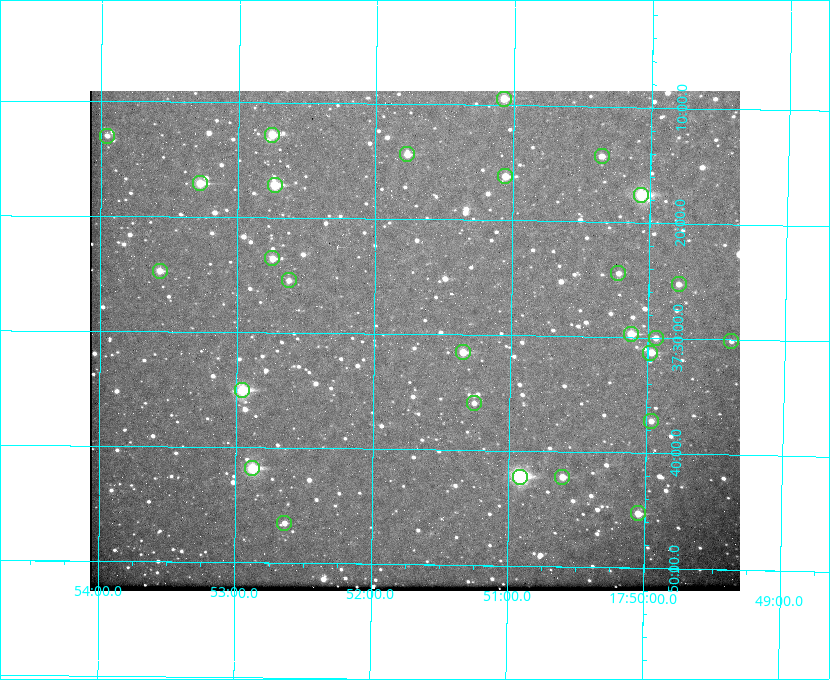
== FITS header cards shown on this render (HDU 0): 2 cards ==
NAXIS1  =                  650 / Width of table row in bytes
NAXIS2  =                  500 / Number of rows in table

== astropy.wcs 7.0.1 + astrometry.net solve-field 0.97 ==
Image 650 x 500 px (HDU 0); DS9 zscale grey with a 90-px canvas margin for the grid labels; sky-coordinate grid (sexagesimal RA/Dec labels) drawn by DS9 from the SOLVED WCS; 27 Tycho-2 reference stars matched to detected sources circled (green)
Header WCS: none
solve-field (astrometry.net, Tycho-2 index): SOLVED blind (the file carries no WCS)
Solved WCS: RA---TAN-SIP/DEC--TAN-SIP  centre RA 17:51:42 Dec +37:31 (267.93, +37.51 deg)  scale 5.21 arcsec/px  FOV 56.5' x 43.5'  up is +179 deg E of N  parity flipped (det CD > 0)
(file carries no celestial WCS; the grid is the blind solution)
Tycho-2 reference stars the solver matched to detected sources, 27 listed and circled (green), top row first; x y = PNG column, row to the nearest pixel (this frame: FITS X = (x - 90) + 1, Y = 500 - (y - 91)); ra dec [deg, ICRS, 3 dp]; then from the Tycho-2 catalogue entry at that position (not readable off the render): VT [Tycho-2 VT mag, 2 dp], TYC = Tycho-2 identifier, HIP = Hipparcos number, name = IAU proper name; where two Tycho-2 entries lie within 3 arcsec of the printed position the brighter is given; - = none
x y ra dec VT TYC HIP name
504 99 267.768 +37.157 9.98 2620-745-1 - -
272 135 268.189 +37.213 9.71 2620-542-1 - -
107 136 268.489 +37.217 11.29 2620-732-1 - -
407 154 267.943 +37.240 10.39 2620-505-1 - -
602 156 267.589 +37.238 11.09 2619-212-1 - -
505 176 267.764 +37.270 10.17 2620-784-1 - -
200 183 268.319 +37.285 9.88 2620-536-1 - -
275 185 268.183 +37.286 8.98 2620-786-1 87506 -
641 195 267.517 +37.293 8.96 2619-379-1 - -
272 258 268.186 +37.393 10.44 2620-175-1 - -
160 271 268.392 +37.412 10.60 2620-800-1 - -
618 273 267.555 +37.408 11.50 2619-358-1 - -
289 280 268.156 +37.424 11.25 2620-712-1 - -
679 284 267.445 +37.422 11.17 2619-451-1 - -
631 334 267.531 +37.495 10.07 2619-274-1 - -
656 338 267.485 +37.500 11.33 2619-40-1 - -
731 341 267.347 +37.503 12.15 3088-638-1 - -
463 352 267.836 +37.525 9.96 3089-889-1 - -
650 353 267.494 +37.522 10.35 3088-270-1 - -
242 390 268.239 +37.584 8.64 3089-755-1 - -
474 403 267.815 +37.598 11.54 3089-1081-1 - -
651 421 267.491 +37.621 11.40 3088-1284-1 - -
252 468 268.219 +37.697 8.93 3089-671-1 - -
520 477 267.730 +37.705 8.13 3089-1203-1 87349 -
562 477 267.652 +37.703 11.04 3089-693-1 - -
638 513 267.512 +37.755 10.10 3089-2332-1 - -
284 523 268.159 +37.775 11.22 3089-2245-1 - -